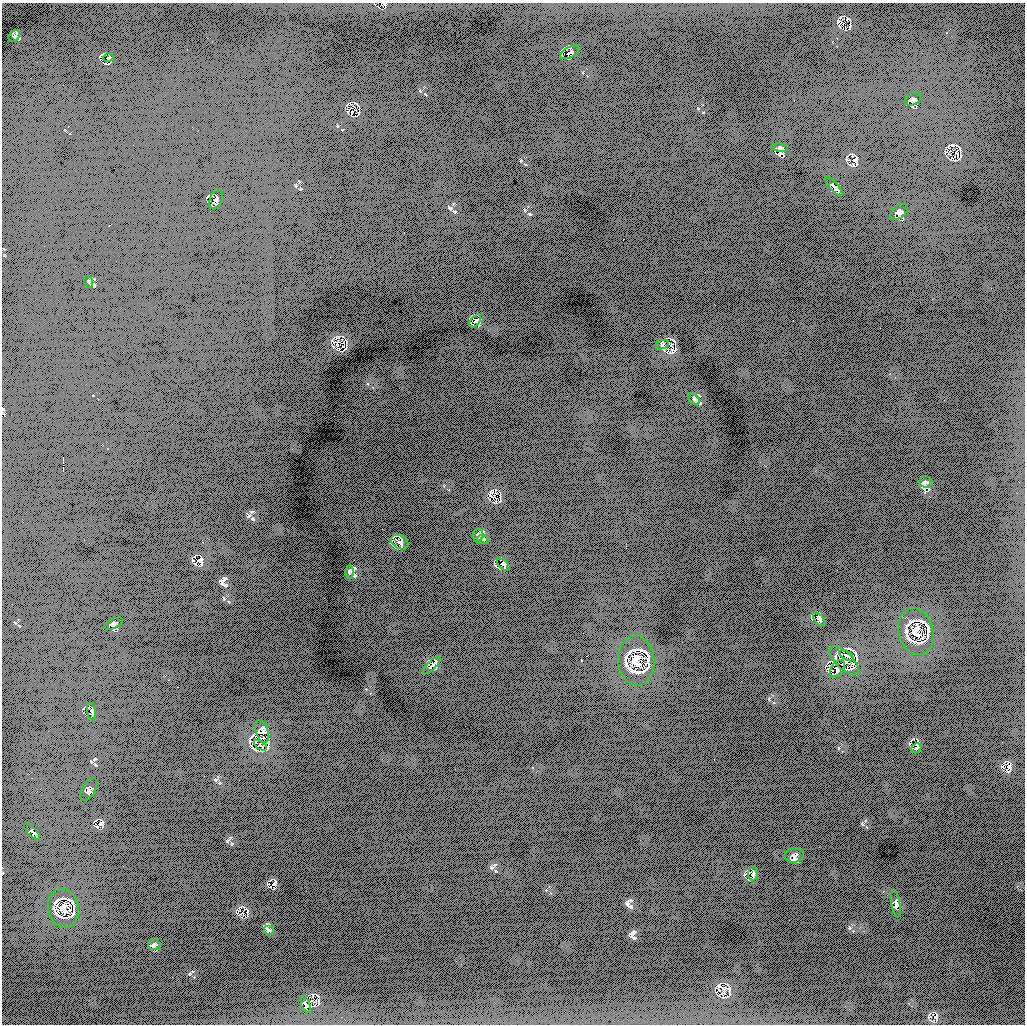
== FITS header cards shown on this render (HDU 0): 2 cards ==
NAXIS1  =                 1023
NAXIS2  =                 1022

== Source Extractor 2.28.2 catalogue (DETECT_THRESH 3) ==
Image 1023 x 1022 px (HDU 0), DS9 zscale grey, 1 PNG px = 1 image px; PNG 1027 x 1026 px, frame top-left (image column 1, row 1022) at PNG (2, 3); each listed source drawn as its Kron ellipse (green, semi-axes under 4 px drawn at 4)
Background 520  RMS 230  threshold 697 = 3 sigma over >= 5 px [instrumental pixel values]
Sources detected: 39; all 39 listed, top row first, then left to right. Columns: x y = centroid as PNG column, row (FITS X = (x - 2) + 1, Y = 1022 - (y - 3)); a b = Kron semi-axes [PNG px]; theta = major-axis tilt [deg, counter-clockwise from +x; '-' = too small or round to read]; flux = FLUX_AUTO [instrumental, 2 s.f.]
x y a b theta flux
14 36 6 5 - 29000
570 52 10 5 30 32000
108 58 5 3 - 11000
913 99 8 6 31 36000
780 148 8 4 -9 25000
834 186 12 4 -50 43000
216 199 10 6 71 41000
899 212 10 6 39 38000
89 282 6 4 -71 22000
475 321 7 4 53 33000
662 345 7 4 19 27000
694 399 7 4 -45 27000
926 482 7 5 -1 27000
478 535 7 5 80 28000
483 539 6 4 -17 20000
400 542 9 6 -32 45000
503 565 8 3 -45 16000
349 572 6 4 -90 26000
819 619 8 3 -48 25000
113 624 10 4 26 32000
916 631 24 17 -76 220000
846 655 8 3 -34 23000
636 660 25 18 -85 330000
844 660 19 8 -43 110000
432 665 12 3 45 33000
837 669 10 6 55 37000
92 712 9 3 -80 24000
262 731 12 6 -71 60000
260 745 7 3 -31 20000
916 748 5 3 - 17000
89 789 12 6 60 45000
32 831 10 4 -46 35000
794 855 9 7 9 48000
753 874 7 4 81 31000
896 904 14 3 -81 28000
63 908 20 15 -77 220000
269 930 5 5 - 24000
154 944 6 5 - 33000
306 1004 9 3 -69 21000